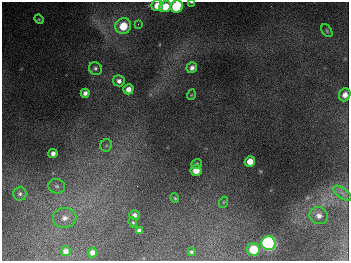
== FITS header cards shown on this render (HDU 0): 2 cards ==
NAXIS1  =                  347
NAXIS2  =                  259

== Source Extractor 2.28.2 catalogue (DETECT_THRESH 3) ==
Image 347 x 259 px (HDU 0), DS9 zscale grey, 1 PNG px = 1 image px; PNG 351 x 263 px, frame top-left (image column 1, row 259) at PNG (2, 2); each listed source drawn as its Kron ellipse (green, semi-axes under 4 px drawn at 4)
Background 677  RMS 51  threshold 152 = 3 sigma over >= 5 px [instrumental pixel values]
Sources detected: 35; all 35 listed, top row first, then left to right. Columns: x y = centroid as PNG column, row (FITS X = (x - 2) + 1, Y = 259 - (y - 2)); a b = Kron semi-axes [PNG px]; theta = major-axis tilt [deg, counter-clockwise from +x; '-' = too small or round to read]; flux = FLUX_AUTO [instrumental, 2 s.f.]
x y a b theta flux
191 2 4 2 - 3.2e+03
157 5 6 5 - 4.3e+04
177 6 6 6 - 2.6e+05
165 7 6 5 - 6.4e+04
39 19 5 4 - 3.5e+03
138 24 4 4 - 4.6e+03
123 26 8 7 - 8.5e+04
327 31 7 4 -55 5.2e+03
95 68 7 6 - 8.5e+03
192 68 5 5 - 1.3e+04
119 81 6 5 - 1.3e+04
128 89 5 5 - 2.2e+04
85 93 4 4 - 1.2e+04
191 95 5 3 - 2.9e+03
345 95 7 5 68 2.0e+04
106 145 6 5 - 7.8e+03
53 153 4 4 - 1.4e+04
250 161 5 5 - 3.5e+04
197 164 5 4 - 5.1e+03
196 170 5 5 - 3.9e+04
57 186 8 7 - 1.3e+04
342 193 10 5 -36 1.5e+04
20 194 7 6 - 9.7e+03
175 198 5 4 - 4.4e+03
224 202 5 3 - 3.3e+03
135 215 5 4 - 1.2e+04
319 215 9 8 - 1.9e+04
65 218 12 10 5 2.7e+04
133 222 5 4 - 4.2e+03
139 230 4 4 - 8.4e+03
268 243 7 7 - 1.1e+06
253 250 6 6 - 1.2e+05
66 251 5 5 - 1.7e+04
191 252 4 3 - 5.6e+03
92 253 5 4 - 1.9e+04
At the frame edge (FLAGS 8, measured only in part): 2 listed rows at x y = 191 2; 177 6